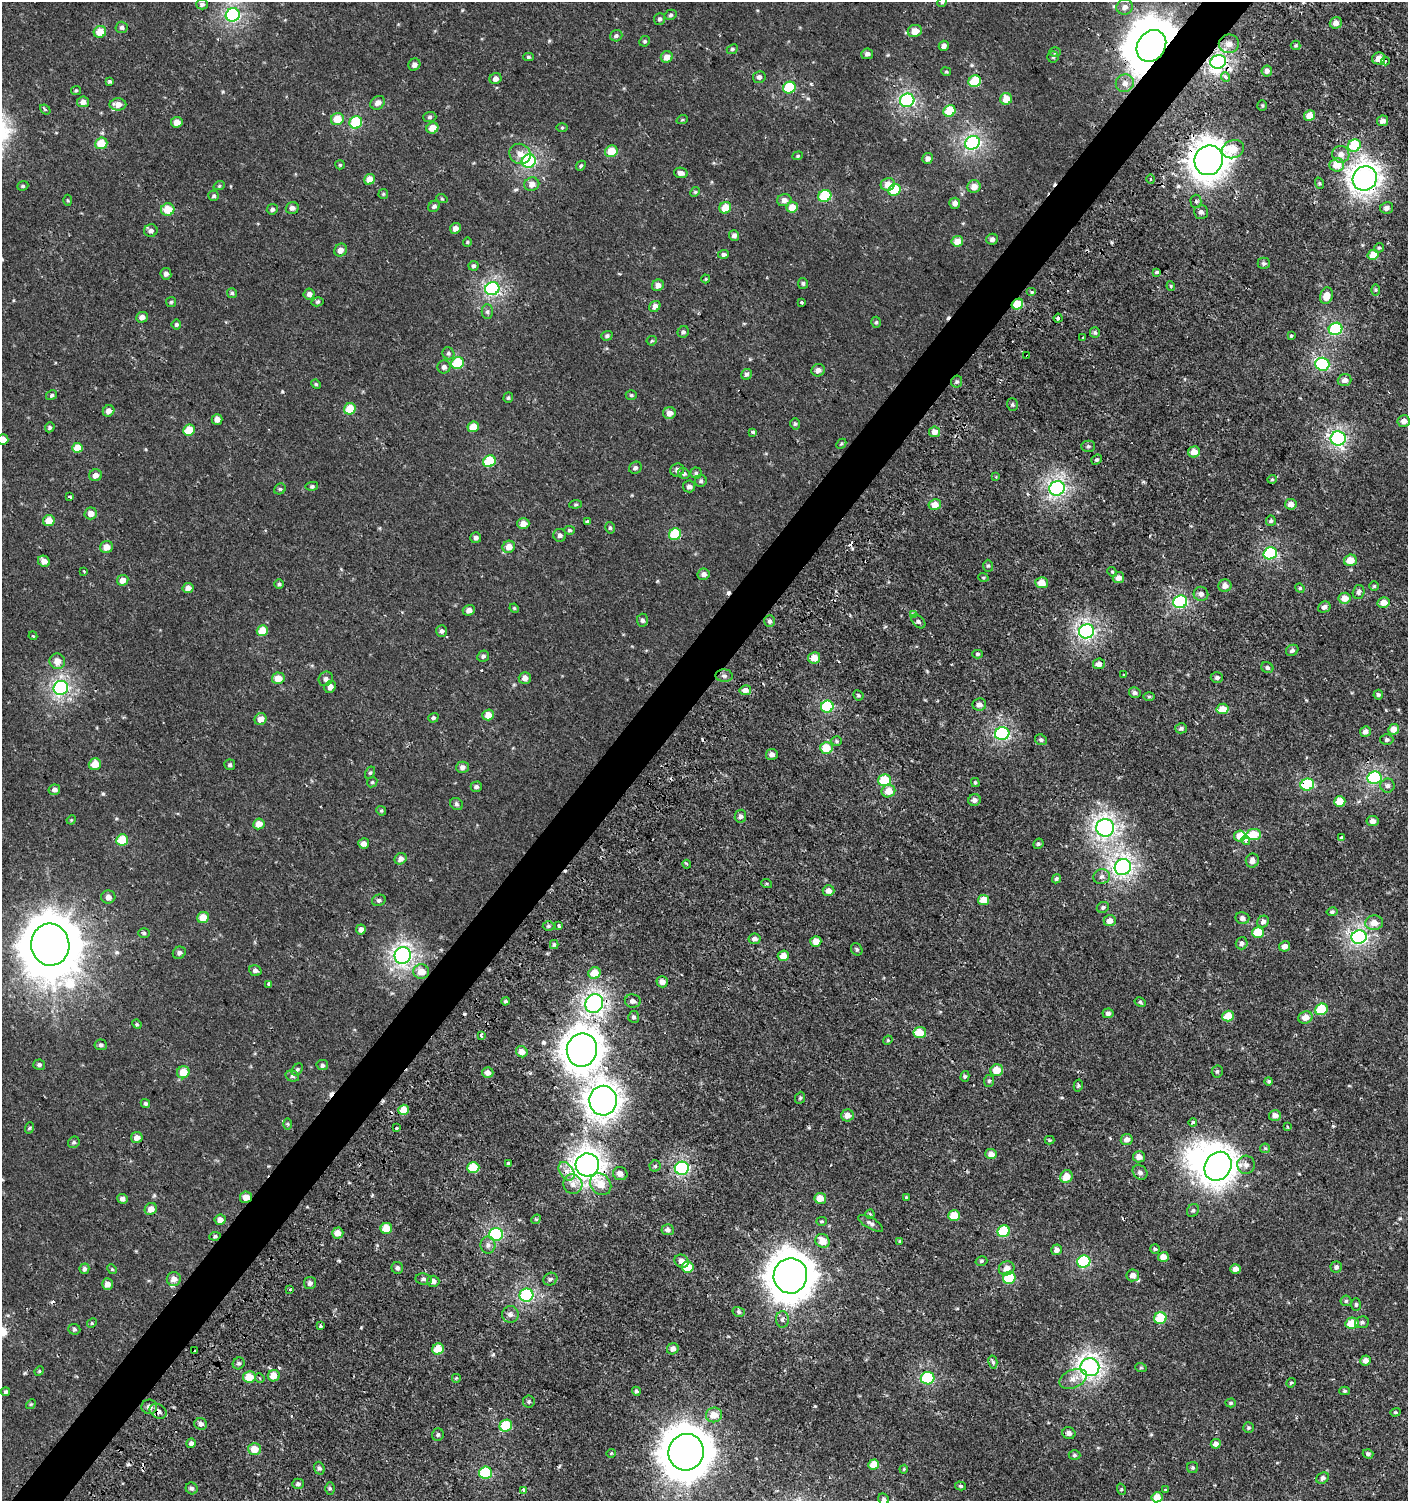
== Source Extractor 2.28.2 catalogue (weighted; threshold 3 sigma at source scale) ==
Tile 7 of 4 x 4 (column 3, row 2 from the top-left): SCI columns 2981-4386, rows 3039-4537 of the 6059 x 6037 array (HDU 1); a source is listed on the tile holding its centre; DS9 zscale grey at full resolution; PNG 1410 x 1503 px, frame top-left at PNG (2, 2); each listed source drawn as its Kron ellipse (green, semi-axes under 4 px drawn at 4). Shown black and unused: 4% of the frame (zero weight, under 2 of 3 exposures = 2% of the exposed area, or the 3 px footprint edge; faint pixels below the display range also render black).
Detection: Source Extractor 2.28.2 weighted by HDU 2 'WHT'; one run over the whole footprint, this tile lists its part. Background 7.57e-04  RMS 0.0025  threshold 0.0114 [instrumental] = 3 sigma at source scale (4.5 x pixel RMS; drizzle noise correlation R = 1.50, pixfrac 1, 0.0396/0.0396 arcsec/px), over >= 5 px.
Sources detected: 523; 2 inside a brighter object's white glare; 17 cosmic-ray / hot-pixel residue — neither listed nor drawn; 3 inside a brighter listed object's ellipse — not listed separately; of the other 501, all 500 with FLUX_AUTO >= 0.232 (the completeness limit of this list) listed and drawn (1 fainter detections not listed), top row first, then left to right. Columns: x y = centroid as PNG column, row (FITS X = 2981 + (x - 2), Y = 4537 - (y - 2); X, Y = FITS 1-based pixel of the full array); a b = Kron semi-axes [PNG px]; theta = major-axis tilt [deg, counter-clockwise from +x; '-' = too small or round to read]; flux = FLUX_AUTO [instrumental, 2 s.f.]
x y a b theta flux
942 2 5 4 - 0.31
202 4 6 5 - 0.68
1125 7 8 7 - 1.4
233 15 7 6 - 43
671 15 6 5 - 0.5
660 19 6 5 - 0.51
1336 23 6 5 - 1.5
122 27 6 6 - 0.61
915 31 7 6 - 2.8
100 32 6 5 - 4.6
616 36 6 5 - 0.61
645 41 5 5 - 0.43
1229 44 10 9 - 2.2
1296 45 5 5 - 0.33
944 46 5 5 - 0.95
1151 46 17 13 55 1100
732 49 6 4 23 0.39
1055 52 6 5 - 0.4
867 54 6 5 - 0.81
528 57 5 4 - 0.41
667 57 6 5 - 2.4
1053 57 5 5 - 0.39
1379 58 6 6 - 2.2
1385 61 4 3 - 0.33
1218 62 8 6 19 54
414 65 6 5 - 0.95
1267 71 5 5 - 1.1
946 72 5 3 - 0.29
759 77 6 6 - 0.87
1225 77 5 4 - 1.5
495 79 6 5 - 1.2
110 81 4 4 - 0.38
975 81 6 5 - 9.8
1125 83 9 8 - 1.6
789 88 6 5 - 13
76 90 5 4 - 0.33
1006 99 6 6 - 3.7
907 100 7 6 - 38
83 102 6 5 - 1.5
378 103 8 6 35 1.4
118 104 8 6 0 2.1
1262 105 5 4 - 0.33
45 109 6 3 -39 0.46
949 111 6 5 - 8.8
1310 116 5 5 - 3
430 117 6 5 - 0.51
337 119 6 6 - 4
682 120 6 3 19 0.29
1383 121 5 5 - 1.2
177 122 6 5 - 2.1
356 122 6 6 - 13
562 127 5 3 - 0.27
432 128 6 5 - 3
101 143 6 5 - 5.7
972 143 7 6 - 48
1354 145 6 6 - 11
1233 149 11 9 22 4.5
611 151 6 5 - 5
520 154 11 10 - 2.1
1341 154 8 8 - 1.6
798 156 5 4 - 0.36
928 158 5 5 - 1.2
1209 160 15 14 - 310
529 161 7 6 - 36
340 165 5 4 - 0.29
1337 165 7 6 - 3.6
581 166 5 4 - 0.4
681 173 7 5 -12 0.99
1365 178 12 11 - 170
369 179 6 5 - 3.1
1151 179 4 3 - 0.35
1319 183 6 3 -72 0.32
532 184 7 6 - 1.8
888 184 7 6 - 2.6
23 186 6 4 20 0.39
219 186 6 4 18 0.33
974 186 6 6 - 2.1
894 190 6 5 - 9.2
695 192 5 4 - 0.36
383 194 5 5 - 0.32
214 196 5 5 - 0.48
825 196 7 6 - 13
442 199 6 3 -19 0.28
68 200 5 3 - 0.25
784 200 7 6 - 1.3
1196 201 6 5 - 0.56
955 203 5 5 - 1.2
434 206 6 5 - 0.65
792 207 6 5 - 3.6
292 208 6 6 - 0.97
725 208 6 5 - 4.2
1387 208 6 6 - 0.99
272 209 5 5 - 0.6
168 210 7 6 - 4.8
1201 212 7 7 - 0.89
455 228 5 5 - 1.4
151 231 7 6 - 0.92
734 235 5 5 - 0.96
992 239 6 5 - 0.73
957 241 6 5 - 3
467 242 4 4 - 0.26
1379 248 5 4 - 0.38
341 250 7 6 - 1.6
723 254 5 4 - 0.6
1373 255 5 5 - 3.4
1264 263 6 5 - 0.57
474 266 5 5 - 0.47
1157 272 3 3 - 0.34
166 274 6 5 - 0.86
706 279 4 4 - 0.25
803 283 5 5 - 0.4
658 285 6 5 - 1.4
1171 286 4 4 - 0.25
492 289 7 6 - 40
1376 290 6 4 -89 0.37
1032 292 5 4 - 0.33
232 293 5 5 - 0.41
309 294 5 5 - 1
1326 296 8 6 74 2.7
171 302 5 5 - 0.33
317 302 6 4 14 0.43
802 302 3 3 - 1.2
1017 304 6 5 - 6.1
655 306 6 5 - 1.2
487 312 7 5 -90 0.56
142 317 6 5 - 1.5
1058 318 4 4 - 0.43
876 322 5 4 - 0.39
176 324 5 5 - 0.43
1335 329 7 6 - 27
683 332 6 5 - 0.57
1095 332 5 5 - 0.43
607 336 5 4 - 0.5
1291 336 4 4 - 0.25
1083 338 3 3 - 0.57
652 341 5 4 - 0.3
448 353 6 5 - 0.5
1027 356 3 3 - 2.9
458 363 6 5 - 12
1322 364 7 6 - 24
444 367 6 6 - 0.86
818 370 7 6 - 1.1
746 374 6 5 - 0.6
1344 380 7 6 - 1.3
957 382 6 5 - 0.44
316 384 5 4 - 0.33
52 395 6 4 32 0.45
631 395 5 4 - 0.34
508 398 5 5 - 0.37
1012 405 6 5 - 0.42
350 409 6 5 - 5.8
109 411 6 5 - 1.5
669 413 6 6 - 1.6
217 419 5 5 - 1.6
1404 421 6 5 - 1.5
795 424 5 5 - 0.39
50 427 5 4 - 0.44
473 427 6 5 - 4.4
189 430 6 5 - 6.2
753 432 4 3 - 0.47
935 432 5 5 - 2
1338 438 7 7 - 50
3 440 5 5 - 2.1
841 444 6 4 44 0.34
1088 446 7 5 1 0.49
77 448 5 5 - 4.4
1194 452 6 5 - 2.5
1097 460 6 4 40 0.48
489 461 6 5 - 11
635 468 6 6 - 0.73
677 470 7 6 - 0.85
684 473 6 5 - 0.61
696 473 5 5 - 0.49
95 475 6 6 - 1.5
996 477 3 3 - 0.27
1272 479 5 4 - 0.29
701 481 6 6 - 0.46
312 486 6 4 9 0.41
689 486 6 6 - 1
1057 488 8 7 - 66
280 489 6 5 - 0.44
69 497 3 3 - 0.54
576 504 6 4 5 0.35
1291 504 6 5 - 1.4
935 505 6 5 - 2.6
91 513 6 6 - 1.6
49 521 6 5 - 3.3
588 521 3 3 - 0.86
1271 521 5 5 - 0.42
523 524 6 5 - 2
610 528 6 4 -75 0.42
570 530 5 4 - 0.39
675 534 6 5 - 9.3
560 535 6 6 - 0.71
476 538 5 5 - 0.65
106 547 6 6 - 2.2
509 547 6 6 - 2.5
1270 553 7 6 - 26
1350 560 6 5 - 3.4
44 561 6 5 - 1.5
988 566 6 5 - 0.44
84 571 3 2 - 0.29
1112 572 5 4 - 0.29
704 574 6 5 - 1.2
983 577 5 3 - 0.25
1118 578 6 5 - 1.7
123 580 6 5 - 2.1
1042 583 6 5 - 3.3
279 584 5 5 - 0.43
1225 586 6 6 - 1.6
1374 586 4 4 - 0.34
188 588 5 5 - 1.5
1300 588 5 4 - 0.34
1359 592 7 5 74 0.61
1201 594 7 7 - 1.1
1345 598 6 5 - 2.4
1180 602 7 6 - 30
1383 603 6 5 - 2.7
1324 607 6 5 - 1.1
514 608 5 4 - 0.26
469 610 6 5 - 1.1
914 614 3 3 - 1.8
642 620 6 5 - 0.67
770 621 6 5 - 0.63
918 621 8 5 -45 0.55
262 631 6 5 - 4.9
442 631 6 5 - 0.65
1087 631 7 7 - 60
33 636 4 3 - 0.24
1292 650 6 5 - 0.73
978 654 5 4 - 0.41
483 656 6 5 - 0.59
814 658 6 5 - 3.1
57 661 8 7 - 2.1
1099 664 6 5 - 1.2
1267 668 6 5 - 0.6
1124 675 3 3 - 0.38
724 676 8 6 -2 0.69
1217 677 6 5 - 0.69
278 678 6 5 - 2.9
525 678 6 6 - 1.5
326 679 7 6 - 0.82
330 687 6 5 - 1.3
61 688 7 7 - 51
745 690 5 5 - 1.7
1135 693 6 5 - 0.74
858 695 5 4 - 0.39
1378 695 5 5 - 0.54
1149 697 6 3 1 0.29
979 705 7 6 - 1.1
827 707 6 6 - 21
1223 709 6 5 - 3.5
488 715 6 5 - 2.8
433 718 5 4 - 0.46
260 719 6 5 - 2
1181 728 6 5 - 0.66
1394 729 5 5 - 2.5
1365 731 5 5 - 1.2
1002 734 7 6 - 33
1387 739 6 5 - 0.58
1041 740 6 5 - 0.55
837 741 5 5 - 0.37
826 748 6 6 - 4.9
772 754 6 5 - 1.2
95 764 6 6 - 3.8
230 765 5 5 - 0.48
462 767 6 6 - 1.1
370 773 6 4 61 0.38
1374 778 7 6 - 35
885 780 6 6 - 8
372 782 5 4 - 0.37
975 783 4 3 - 0.3
1307 785 7 6 - 16
1388 786 7 7 - 0.76
476 787 6 5 - 0.65
54 790 6 5 - 0.81
888 791 7 6 - 3.2
975 800 6 5 - 0.91
1340 801 6 5 - 3.9
456 804 7 5 -36 0.54
381 811 5 4 - 0.33
740 816 6 6 - 0.69
71 820 5 3 - 0.23
1373 821 6 5 - 1.2
259 824 6 5 - 2.5
1105 828 9 9 - 86
1253 835 7 5 6 6.1
1240 836 6 5 - 2.5
1341 838 4 3 - 2.4
122 840 6 5 - 7.6
1246 840 5 4 - 1.1
364 843 5 5 - 1.5
1038 844 5 5 - 0.42
401 859 6 5 - 1.3
1252 861 7 6 - 1.4
687 864 4 3 - 0.35
1123 867 8 7 - 77
1102 877 8 7 - 1
1056 879 5 4 - 0.43
767 884 5 3 - 0.27
828 891 6 5 - 1.4
108 897 7 6 - 1.3
379 900 7 5 22 0.6
984 900 5 5 - 4
1103 907 6 5 - 0.52
1332 912 5 4 - 0.44
203 917 6 5 - 3.5
1242 918 7 6 - 0.93
1110 921 6 5 - 2
1263 922 6 5 - 0.79
1374 923 9 7 4 2.4
548 926 6 5 - 0.43
559 926 3 3 - 1.1
361 929 5 5 - 1.2
1258 932 6 5 - 6
144 933 6 5 - 0.4
1359 937 8 6 15 53
754 939 6 5 - 1.1
816 941 5 5 - 2.3
1242 943 6 6 - 0.76
554 944 4 4 - 0.36
50 945 21 19 -83 1600
1285 946 5 5 - 1.4
857 949 6 5 - 0.5
179 953 7 6 - 0.8
403 956 8 8 - 72
783 956 5 5 - 2.8
255 970 6 5 - 0.74
421 972 8 7 - 3.1
594 973 6 5 - 4.8
662 982 6 5 - 1.3
269 984 4 3 - 0.52
505 1001 4 3 - 0.39
633 1001 8 6 -8 1
1140 1002 6 4 -30 0.39
594 1004 10 8 53 69
1321 1009 6 5 - 7.6
1108 1013 5 5 - 0.85
1228 1016 6 5 - 4.4
634 1017 6 5 - 0.55
1305 1017 7 6 - 2.2
137 1024 5 4 - 0.29
920 1033 6 5 - 5.4
481 1035 4 3 - 1.7
888 1040 5 3 - 0.25
101 1045 6 5 - 0.54
582 1050 16 15 - 330
522 1052 6 5 - 1.6
39 1065 6 5 - 0.62
322 1065 6 5 - 0.54
297 1069 7 4 51 0.54
997 1070 6 5 - 3.7
1217 1071 6 5 - 0.49
183 1072 6 6 - 4.1
488 1073 6 5 - 1.5
292 1076 7 5 -16 0.58
965 1076 5 4 - 0.38
989 1081 6 5 - 0.49
1269 1081 4 4 - 0.35
1078 1086 6 4 78 0.34
800 1098 6 4 67 0.38
603 1101 15 14 - 210
145 1103 5 4 - 0.42
404 1110 5 5 - 5
847 1115 6 6 - 1.8
1275 1115 6 5 - 1.4
1193 1122 4 4 - 0.86
288 1124 6 4 -88 0.32
1287 1127 3 2 - 0.36
29 1128 6 3 70 0.32
396 1128 3 3 - 0.59
137 1137 6 5 - 1.6
1050 1140 5 4 - 0.27
1127 1140 6 5 - 1.3
74 1142 6 5 - 0.49
1265 1148 5 5 - 0.3
991 1154 6 5 - 1.7
1139 1157 6 5 - 1.7
508 1163 3 3 - 0.32
587 1165 11 11 - 160
1246 1165 9 8 - 1.3
655 1166 5 5 - 0.4
1218 1166 15 13 58 250
473 1168 6 5 - 7.3
682 1168 7 6 - 35
566 1171 10 6 -57 1.6
1140 1172 8 6 -42 0.84
620 1174 7 6 - 1.5
1066 1177 6 6 - 3.2
573 1184 10 9 - 1.9
601 1184 12 10 -50 3.7
246 1197 6 5 - 2.4
906 1197 4 4 - 0.24
820 1198 6 5 - 2.9
122 1199 5 5 - 0.95
151 1209 6 5 - 1.9
1193 1210 7 5 55 0.5
870 1214 4 4 - 0.26
954 1216 6 5 - 5.1
536 1219 5 4 - 0.28
220 1220 5 5 - 1.6
821 1221 5 4 - 0.33
871 1223 14 5 -29 0.88
386 1228 6 5 - 5
668 1230 6 5 - 0.85
1004 1231 6 5 - 10
338 1233 6 5 - 2.2
496 1234 7 6 - 32
215 1236 5 4 - 0.38
822 1241 7 6 - 3
900 1241 4 3 - 0.24
488 1245 8 7 - 1
1155 1249 5 5 - 0.37
1057 1250 5 5 - 1.2
1163 1257 5 5 - 2.6
682 1261 7 6 - 1.6
981 1261 6 4 15 0.37
1084 1262 7 6 - 21
688 1267 6 5 - 7
1336 1267 5 5 - 0.72
397 1268 6 5 - 0.68
1007 1268 8 7 - 2.1
84 1269 5 5 - 0.66
112 1269 5 4 - 0.3
1235 1269 5 5 - 1.5
1133 1275 6 6 - 2
790 1276 17 17 - 590
1009 1278 6 6 - 12
174 1279 7 7 - 1.8
424 1279 8 5 -8 0.71
550 1279 7 6 - 0.6
433 1281 6 5 - 1.1
310 1283 6 6 - 0.79
107 1284 6 5 - 1.7
290 1290 3 2 - 0.28
526 1295 7 6 - 34
1346 1301 5 5 - 0.41
1356 1305 6 5 - 0.44
739 1312 6 5 - 0.44
510 1314 8 8 - 1
1160 1318 6 6 - 7.5
782 1319 8 6 -87 1
1362 1322 7 6 - 0.62
92 1323 5 4 - 0.31
1352 1323 6 5 - 5.1
320 1326 4 3 - 0.38
74 1329 6 5 - 0.46
438 1349 6 5 - 5.4
673 1349 6 5 - 1.1
195 1351 3 3 - 1.5
1366 1361 5 5 - 1.5
993 1362 6 4 -77 0.6
239 1363 6 5 - 0.51
1090 1367 9 9 - 85
1141 1368 6 3 -18 0.29
39 1371 5 4 - 0.3
274 1376 6 5 - 3.4
249 1377 6 5 - 5.2
260 1378 5 4 - 0.42
456 1378 5 4 - 0.29
927 1378 7 6 - 22
1073 1379 14 9 24 2.2
1291 1383 5 4 - 0.29
636 1391 4 4 - 0.43
1345 1391 5 4 - 0.34
5 1392 4 4 - 0.41
529 1401 6 6 - 0.43
1231 1403 5 4 - 0.36
31 1404 5 4 - 0.26
149 1407 8 7 - 1.3
158 1411 9 7 -34 1.6
1395 1412 5 4 - 0.27
714 1415 8 7 - 2.9
201 1424 6 5 - 0.99
506 1426 6 5 - 9.4
1249 1428 5 5 - 0.4
1069 1433 7 6 - 0.95
438 1435 6 5 - 0.53
191 1443 5 4 - 0.72
1216 1444 5 4 - 1.3
254 1449 6 6 - 3.8
686 1452 18 17 - 820
611 1453 5 4 - 0.26
1368 1454 5 4 - 0.68
1074 1455 6 4 0 0.41
874 1464 5 5 - 4.8
319 1468 6 5 - 0.57
1193 1468 5 5 - 0.46
904 1469 4 3 - 0.23
485 1473 6 6 - 12
1323 1478 6 5 - 0.83
298 1484 6 5 - 0.63
961 1486 5 4 - 0.38
192 1488 6 5 - 0.63
330 1488 6 4 90 0.37
1121 1489 6 3 -72 0.28
524 1490 4 4 - 1
1165 1490 3 3 - 0.38
1157 1497 5 5 - 3.6
884 1499 6 5 - 0.66
Overlapping masked pixels (flux is a lower limit): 13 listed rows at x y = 1151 46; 1218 62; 1209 160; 1365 178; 1017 304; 1027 356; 1307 785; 50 945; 594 1004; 582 1050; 587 1165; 246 1197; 158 1411
Isophote crosses this tile's border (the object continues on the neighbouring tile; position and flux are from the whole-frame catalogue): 3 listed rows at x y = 942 2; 3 440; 884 1499